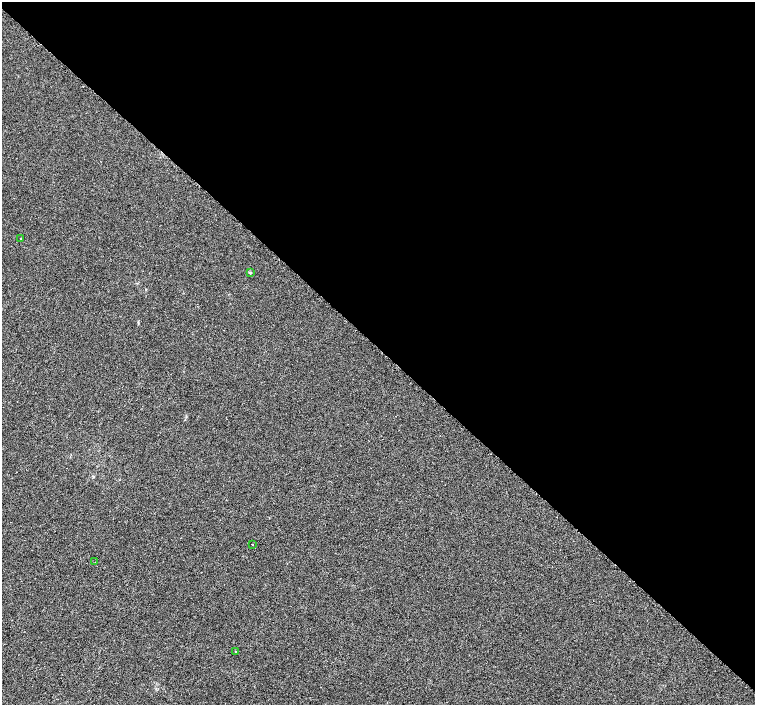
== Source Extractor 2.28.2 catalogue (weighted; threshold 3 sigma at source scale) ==
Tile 3 of 4 x 4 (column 3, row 1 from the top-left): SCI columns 3066-4571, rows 4425-5830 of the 6096 x 6087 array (HDU 1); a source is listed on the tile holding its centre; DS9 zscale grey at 2 x 2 block average (1 PNG px = mean of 2 x 2 image px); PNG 757 x 707 px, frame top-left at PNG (2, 2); each listed source drawn as its Kron ellipse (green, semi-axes under 4 px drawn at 4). Shown black and unused: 49% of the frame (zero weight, under 2 of 3 exposures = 2% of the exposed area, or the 3 px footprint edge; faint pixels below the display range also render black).
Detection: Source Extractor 2.28.2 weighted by HDU 2 'WHT'; one run over the whole footprint, this tile lists its part. Background 0.00785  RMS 0.0056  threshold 0.0252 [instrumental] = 3 sigma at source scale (4.5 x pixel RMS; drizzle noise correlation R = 1.50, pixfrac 1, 0.0396/0.0396 arcsec/px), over >= 5 px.
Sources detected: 5; all 5 listed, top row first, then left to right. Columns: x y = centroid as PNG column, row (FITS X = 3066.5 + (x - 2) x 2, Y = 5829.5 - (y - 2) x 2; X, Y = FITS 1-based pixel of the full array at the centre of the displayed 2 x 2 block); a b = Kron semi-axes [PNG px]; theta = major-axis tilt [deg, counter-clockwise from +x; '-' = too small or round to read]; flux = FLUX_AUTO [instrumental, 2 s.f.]
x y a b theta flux
21 238 2 2 - 0.54
250 273 3 2 - 2.2
252 544 2 2 - 0.74
95 562 2 2 - 0.71
235 652 2 2 - 0.75